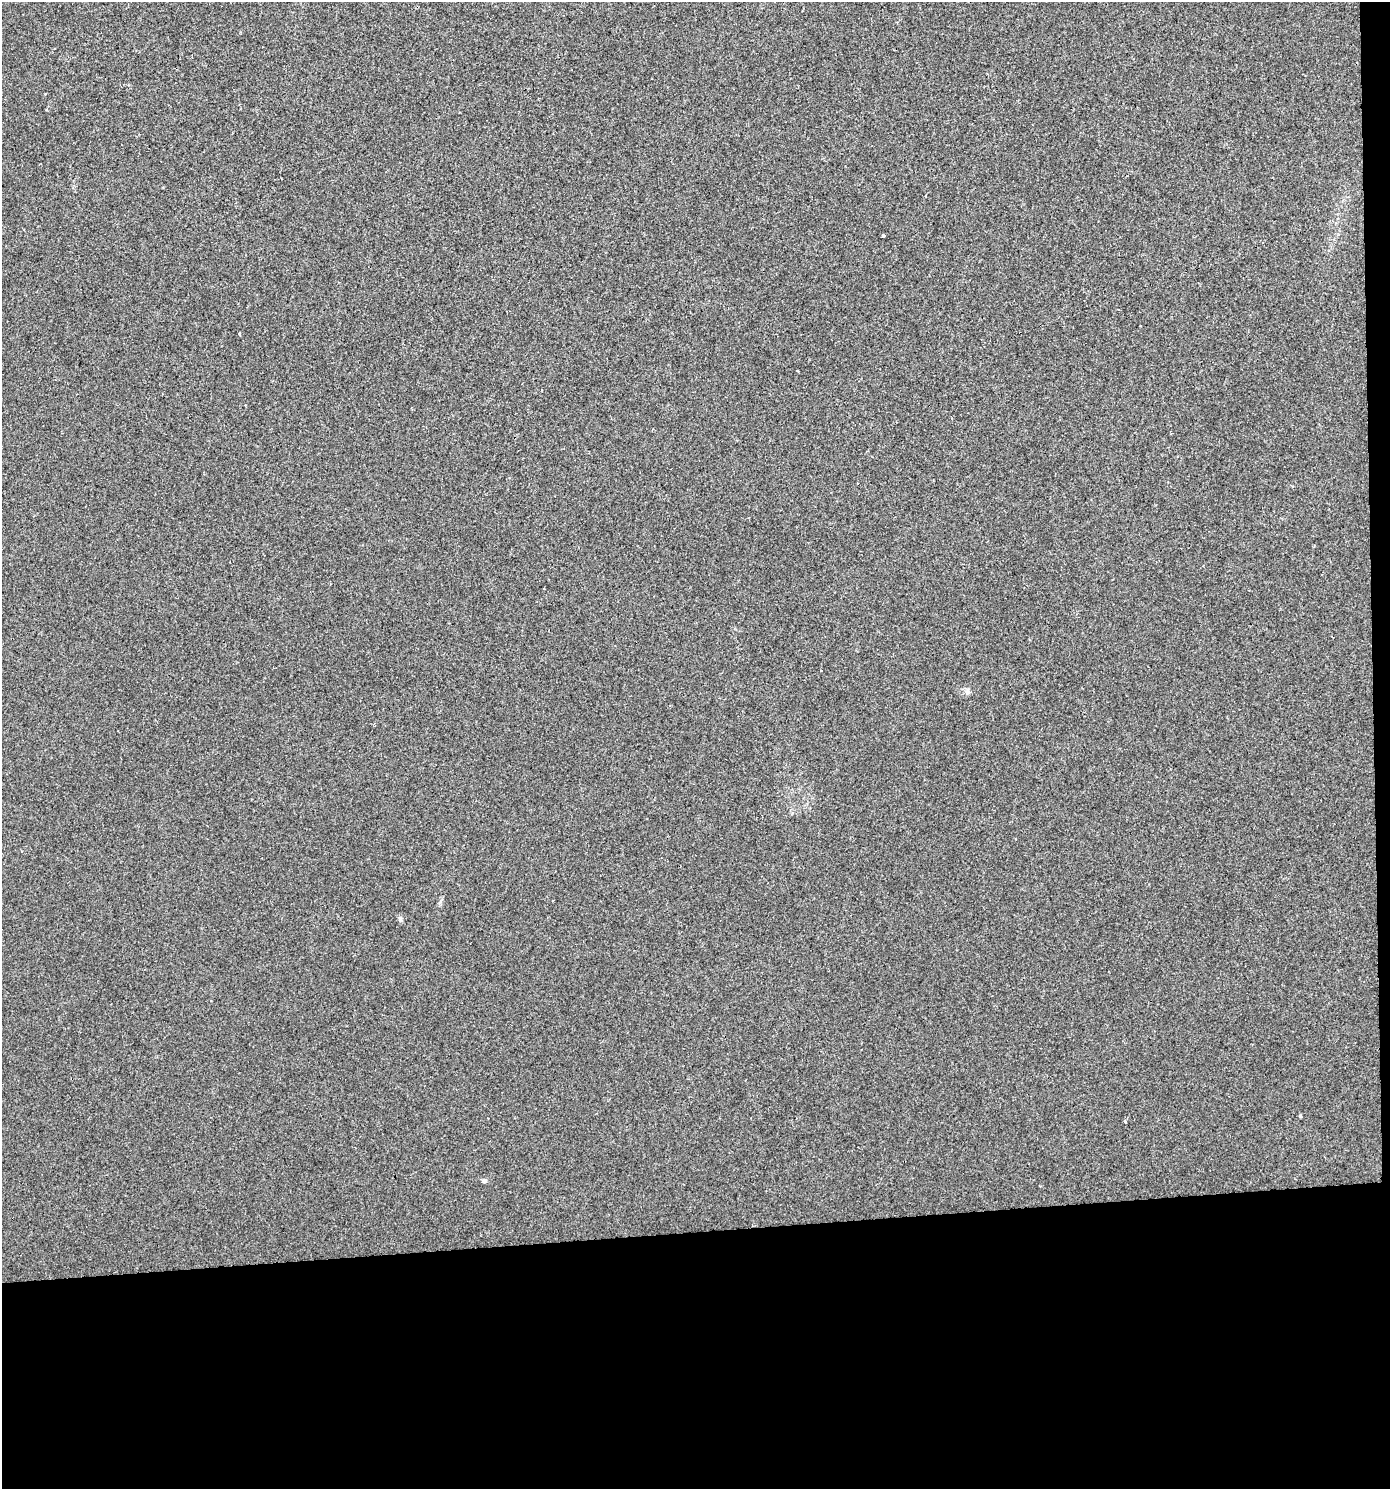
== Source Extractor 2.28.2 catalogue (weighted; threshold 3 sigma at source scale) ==
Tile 9 of 3 x 3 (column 3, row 3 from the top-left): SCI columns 2817-4204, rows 1-1487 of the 4206 x 4461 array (HDU 1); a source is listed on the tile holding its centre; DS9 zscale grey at full resolution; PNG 1392 x 1491 px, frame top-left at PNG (2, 2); no overlay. Shown black and unused: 18% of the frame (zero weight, under 2 of 3 exposures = <1% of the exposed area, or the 3 px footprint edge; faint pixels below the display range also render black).
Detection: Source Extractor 2.28.2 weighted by HDU 2 'WHT'; one run over the whole footprint, this tile lists its part. Background 0.00186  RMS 0.0044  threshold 0.0199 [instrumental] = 3 sigma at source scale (4.5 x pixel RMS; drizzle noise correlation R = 1.50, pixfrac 1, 0.0396/0.0396 arcsec/px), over >= 5 px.
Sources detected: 7; all 7 listed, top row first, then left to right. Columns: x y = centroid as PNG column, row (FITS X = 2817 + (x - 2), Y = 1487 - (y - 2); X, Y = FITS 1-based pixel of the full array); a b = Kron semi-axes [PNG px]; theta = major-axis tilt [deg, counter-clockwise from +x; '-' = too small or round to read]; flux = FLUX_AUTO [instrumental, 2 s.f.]
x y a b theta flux
883 236 4 3 - 1.9
239 334 3 3 - 0.7
967 692 8 6 75 1.2
400 919 8 5 -89 0.88
1300 1116 4 4 - 0.45
1125 1122 3 3 - 1.2
484 1181 5 5 - 0.77